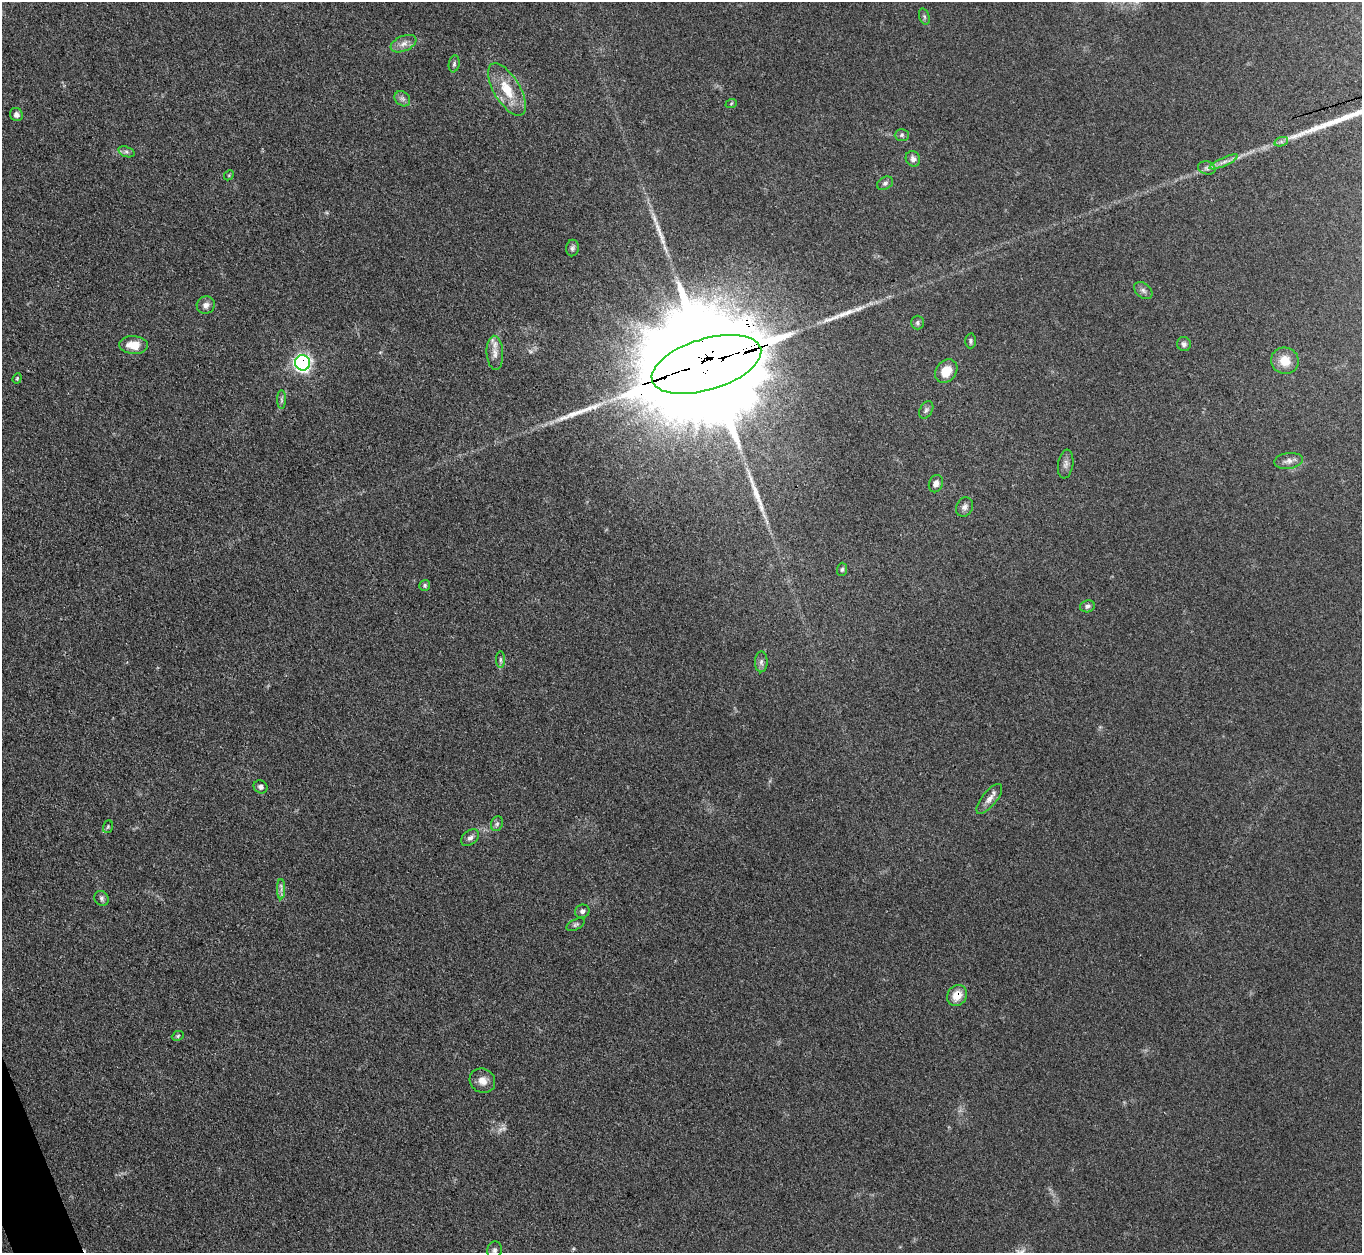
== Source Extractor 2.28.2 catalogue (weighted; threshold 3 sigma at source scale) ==
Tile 7 of 4 x 4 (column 3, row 2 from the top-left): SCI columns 2730-4089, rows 2657-3907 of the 5457 x 5441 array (HDU 1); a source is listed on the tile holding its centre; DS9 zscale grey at full resolution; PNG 1364 x 1255 px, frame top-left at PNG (2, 2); each listed source drawn as its Kron ellipse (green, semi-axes under 4 px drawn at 4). Shown black and unused: <1% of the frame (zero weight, under 3 of 4 exposures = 1% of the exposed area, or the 3 px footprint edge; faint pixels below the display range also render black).
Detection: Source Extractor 2.28.2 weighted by HDU 2 'WHT'; one run over the whole footprint, this tile lists its part. Background 0.153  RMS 0.0075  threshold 0.0336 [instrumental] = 3 sigma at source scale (4.5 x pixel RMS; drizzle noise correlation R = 1.50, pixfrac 1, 0.05/0.05 arcsec/px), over >= 5 px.
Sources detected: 56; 1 too faint to see at this stretch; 3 long thin detections or spike segments (spike, bleed or trail) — neither listed nor drawn; the other 52 listed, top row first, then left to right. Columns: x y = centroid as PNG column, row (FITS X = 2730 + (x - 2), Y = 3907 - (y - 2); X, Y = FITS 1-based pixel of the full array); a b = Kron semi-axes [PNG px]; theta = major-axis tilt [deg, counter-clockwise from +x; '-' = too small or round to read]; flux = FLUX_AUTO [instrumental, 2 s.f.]
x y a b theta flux
924 17 8 5 -71 1.6
404 44 13 7 23 4.9
454 64 8 5 81 1.7
507 89 30 13 -59 20
402 99 8 6 -43 2.7
731 104 6 3 21 0.89
16 115 7 6 - 3.1
902 135 7 6 - 1.6
1281 142 7 4 18 1.7
126 152 8 5 -19 1.9
913 159 8 7 - 3.1
1224 162 15 4 24 3.8
1207 168 9 6 -15 2.4
229 175 5 4 - 0.87
885 183 8 6 28 1.8
572 248 8 6 80 1.9
1143 290 10 7 -40 2.6
206 305 9 8 - 3.9
917 323 7 6 - 1.6
970 341 7 5 -90 1.5
1184 344 7 7 - 2.4
133 345 14 9 -4 12
495 353 17 8 -86 6.6
1285 361 14 13 - 11
302 363 8 7 - 200
706 364 57 25 17 45000
946 371 13 10 52 11
17 378 5 4 - 0.89
281 400 9 4 -89 1.9
926 410 9 6 60 2.1
1288 461 14 8 8 4.1
1066 464 14 7 81 3.4
936 484 9 7 68 3.9
964 507 10 8 64 2.9
842 569 6 5 - 1.4
425 585 5 5 - 1.4
1087 606 7 6 - 1.9
500 660 8 4 -90 1.6
761 662 10 6 89 2.6
261 787 7 6 - 2.4
989 799 18 7 51 5.3
497 824 8 6 68 2
108 827 6 5 - 1.2
470 838 10 7 38 2.9
281 889 10 4 90 2.2
102 898 8 7 - 2.2
582 911 7 6 - 2.2
576 925 10 5 25 1.6
957 996 11 9 52 11
178 1036 6 4 24 1.1
482 1081 13 11 -35 6.4
494 1250 9 7 74 2.5
Overlapping masked pixels (flux is a lower limit): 3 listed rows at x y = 302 363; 706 364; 957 996